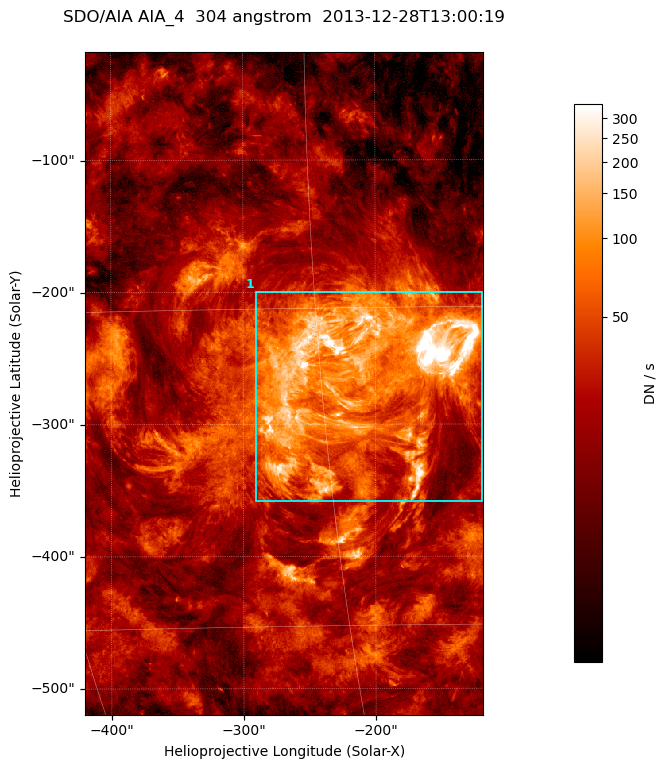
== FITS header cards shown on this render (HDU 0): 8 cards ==
TELESCOP= 'SDO/AIA '
INSTRUME= 'AIA_4   '
WAVELNTH=                  304
WAVEUNIT= 'angstrom'
DATE-OBS= '2013-12-28T13:00:19.13'
CTYPE1  = 'HPLN-TAN'
CTYPE2  = 'HPLT-TAN'
BUNIT   = 'DN / s  '

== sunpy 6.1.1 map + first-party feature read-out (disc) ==
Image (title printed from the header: SDO/AIA AIA_4  304 angstrom  2013-12-28T13:00:19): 502 x 835 px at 0.6 arcsec/px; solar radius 976 arcsec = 1626 px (partial field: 5.0% of the solar disc is inside the frame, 100% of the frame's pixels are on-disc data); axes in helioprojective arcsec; data unit DN / s (BUNIT, on the colour bar)
Orientation: roll -0.132 deg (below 1 deg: not rotated)
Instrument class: DISC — disc imager (sunpy class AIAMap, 304 A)
Bright regions (active regions / flare kernels): reference = the on-disc median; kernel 5 px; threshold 5 sigma = 71 DN / s over a disc level ~21.6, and >= 1.15x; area >= 419 px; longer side >= 6 px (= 3.6 arcsec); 1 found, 1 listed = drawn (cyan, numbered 1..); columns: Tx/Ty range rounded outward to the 2 arcsec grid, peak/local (2 s.f.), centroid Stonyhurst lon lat
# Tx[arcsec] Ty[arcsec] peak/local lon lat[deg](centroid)
1 -292..-118 -360..-198 88 -13 -18